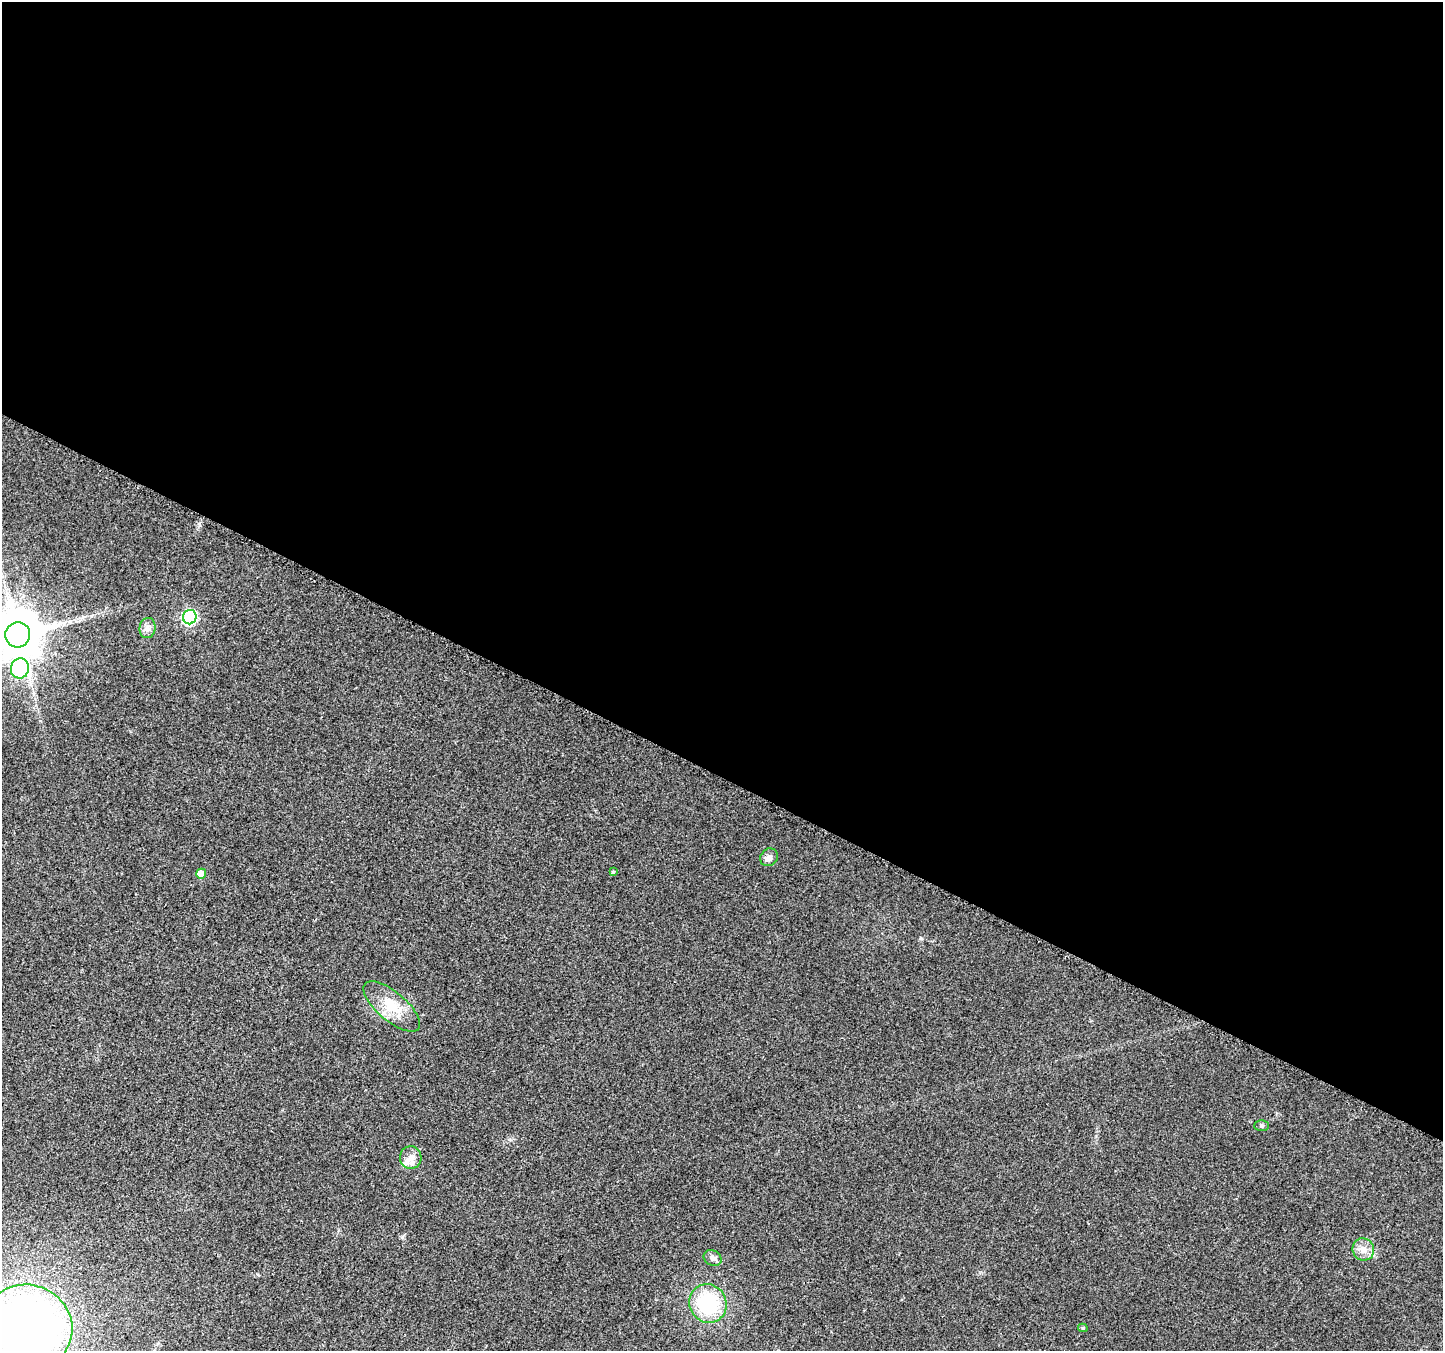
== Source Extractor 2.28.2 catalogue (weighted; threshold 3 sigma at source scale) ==
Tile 3 of 4 x 4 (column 3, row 1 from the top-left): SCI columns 2911-4351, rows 4330-5678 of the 5805 x 5898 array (HDU 1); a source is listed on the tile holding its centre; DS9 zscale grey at full resolution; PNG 1445 x 1353 px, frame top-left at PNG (2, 2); each listed source drawn as its Kron ellipse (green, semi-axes under 4 px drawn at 4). Shown black and unused: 58% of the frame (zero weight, under 2 of 3 exposures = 2% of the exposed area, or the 3 px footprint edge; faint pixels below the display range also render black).
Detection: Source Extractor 2.28.2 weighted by HDU 2 'WHT'; one run over the whole footprint, this tile lists its part. Background 0.033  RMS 0.0071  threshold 0.0318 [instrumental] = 3 sigma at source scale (4.5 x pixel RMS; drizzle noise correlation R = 1.50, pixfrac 1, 0.0396/0.0396 arcsec/px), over >= 5 px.
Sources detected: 17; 2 inside a brighter listed object's ellipse — not listed separately; the other 15 listed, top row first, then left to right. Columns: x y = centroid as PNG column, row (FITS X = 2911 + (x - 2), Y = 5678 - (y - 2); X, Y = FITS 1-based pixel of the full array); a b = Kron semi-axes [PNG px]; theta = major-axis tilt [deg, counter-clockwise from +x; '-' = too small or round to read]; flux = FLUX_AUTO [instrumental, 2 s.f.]
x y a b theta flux
190 617 7 6 - 110
147 628 10 8 83 3.4
18 635 12 12 - 3500
20 668 10 9 - 92
769 857 9 8 - 3.6
613 872 4 4 - 1
201 874 5 5 - 9
392 1006 35 14 -40 19
1262 1126 7 5 -1 1.3
411 1157 11 11 - 5.1
1363 1249 11 10 - 6
713 1258 9 7 -32 2.8
708 1303 19 18 - 50
27 1328 45 43 -15 520
1083 1328 5 4 - 1.2
Isophote crosses this tile's border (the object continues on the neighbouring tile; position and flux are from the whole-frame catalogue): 2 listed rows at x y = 18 635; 27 1328
Unlisted compact peaks at least as high as the median listed source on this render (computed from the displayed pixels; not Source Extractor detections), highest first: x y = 921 938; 402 1237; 510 1140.